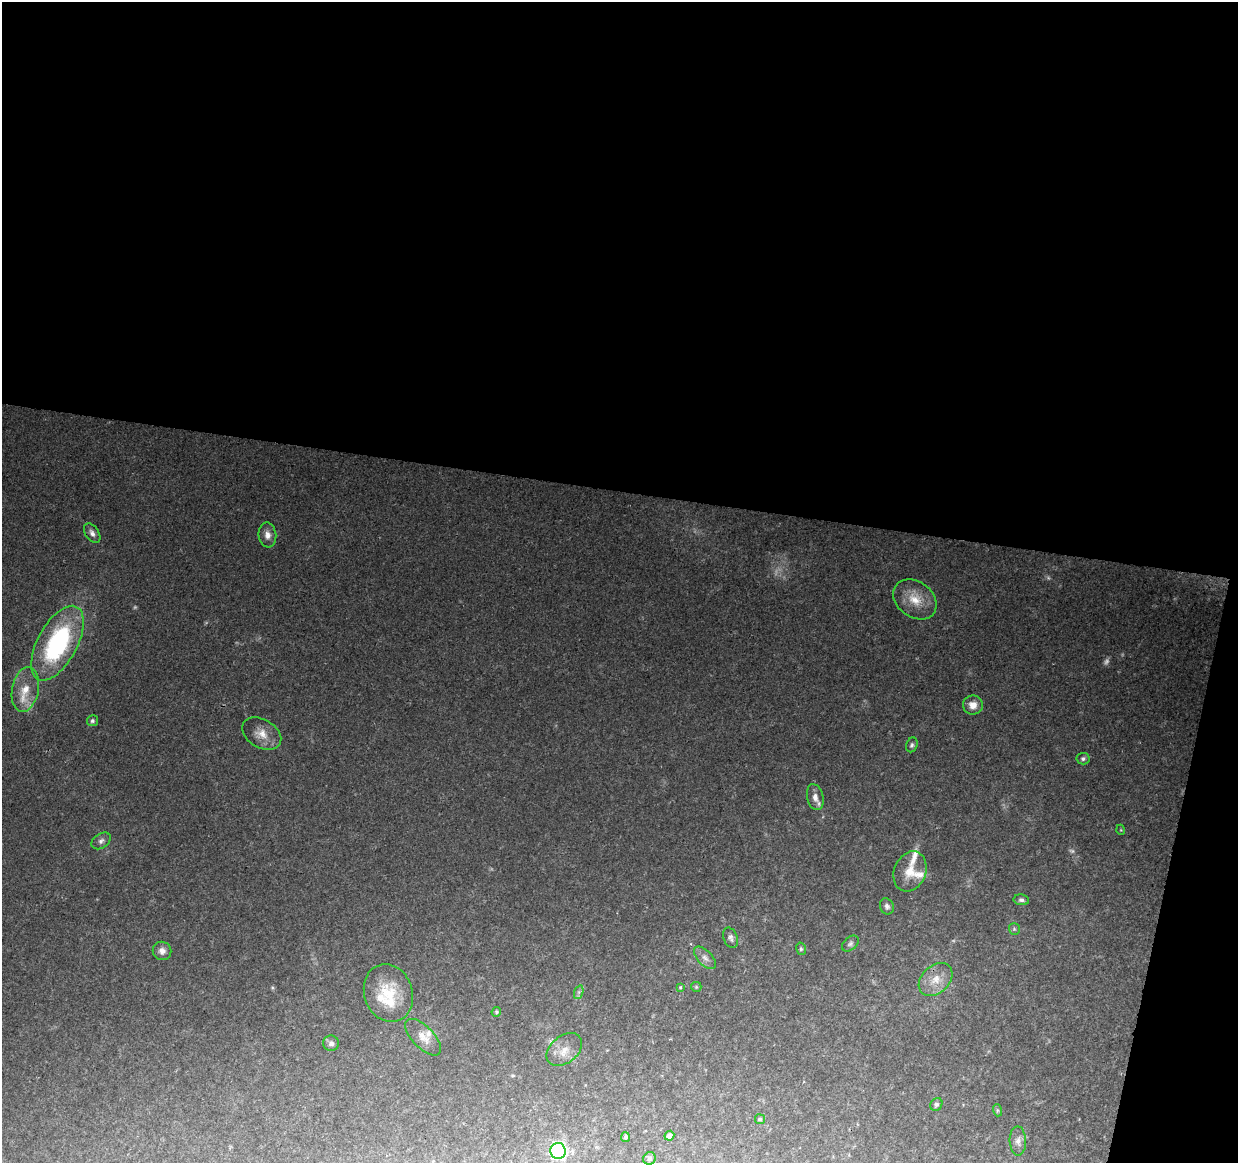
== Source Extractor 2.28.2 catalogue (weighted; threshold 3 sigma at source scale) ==
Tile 4 of 4 x 4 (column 4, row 1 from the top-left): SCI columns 3709-4944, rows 3708-4868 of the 4952 x 5152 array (HDU 1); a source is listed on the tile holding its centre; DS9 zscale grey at full resolution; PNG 1240 x 1165 px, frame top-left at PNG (2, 2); each listed source drawn as its Kron ellipse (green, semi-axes under 4 px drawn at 4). Shown black and unused: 45% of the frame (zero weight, under 2 of 3 exposures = <1% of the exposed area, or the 3 px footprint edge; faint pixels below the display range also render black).
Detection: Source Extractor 2.28.2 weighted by HDU 2 'WHT'; one run over the whole footprint, this tile lists its part. Background 0.0677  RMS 0.0081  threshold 0.0366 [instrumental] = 3 sigma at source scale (4.5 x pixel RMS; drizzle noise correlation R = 1.50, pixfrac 1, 0.0396/0.0396 arcsec/px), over >= 5 px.
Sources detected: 49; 6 too faint to see at this stretch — neither listed nor drawn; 4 inside a brighter listed object's ellipse — not listed separately; the other 39 listed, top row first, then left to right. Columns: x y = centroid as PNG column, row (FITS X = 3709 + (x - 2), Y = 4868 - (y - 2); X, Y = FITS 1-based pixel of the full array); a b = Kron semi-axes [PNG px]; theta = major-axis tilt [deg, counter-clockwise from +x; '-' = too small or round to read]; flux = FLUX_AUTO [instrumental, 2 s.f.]
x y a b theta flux
92 533 11 6 -56 3.9
267 535 12 9 -83 6.1
915 599 24 17 -37 19
57 643 41 19 62 120
25 689 23 13 78 16
973 705 10 9 - 7.3
92 721 5 5 - 1.8
262 734 21 14 -31 11
912 745 7 5 70 2.1
1083 759 6 5 - 2
815 797 13 8 -76 6.2
1121 830 5 3 - 0.71
101 841 10 7 34 3.3
910 871 21 15 67 15
1021 900 8 5 -9 2.1
887 906 8 6 -68 2.7
1014 929 6 5 - 1.3
731 938 11 7 -68 2.8
850 944 10 6 42 2.4
801 949 6 5 - 1.4
162 951 9 9 - 4.6
705 958 14 7 -46 4.6
936 979 19 13 44 13
680 987 4 3 - 1.9
696 987 5 5 - 1
579 992 7 4 71 1.8
388 993 29 24 -71 32
496 1012 5 4 - 1.4
423 1037 23 10 -46 9.8
331 1043 8 7 - 3.1
564 1049 20 13 39 11
936 1104 7 5 55 2.1
997 1110 6 4 -72 1.2
760 1119 5 5 - 1.3
669 1136 5 4 - 3.7
625 1137 5 4 - 1.6
1018 1141 14 8 -88 5.3
558 1151 8 7 - 180
649 1158 6 6 - 2.6